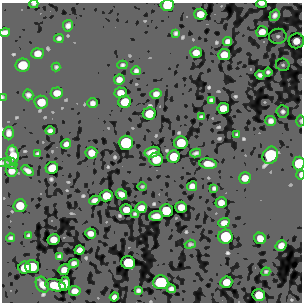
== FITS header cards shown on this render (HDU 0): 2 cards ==
NAXIS1  =                  300
NAXIS2  =                  300

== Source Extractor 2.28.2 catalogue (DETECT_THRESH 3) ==
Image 300 x 300 px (HDU 0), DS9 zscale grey, 1 PNG px = 1 image px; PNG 304 x 304 px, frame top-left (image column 1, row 300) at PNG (2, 3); each listed source drawn as its Kron ellipse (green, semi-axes under 4 px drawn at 4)
Background -2.95e-05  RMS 0.054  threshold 0.161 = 3 sigma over >= 5 px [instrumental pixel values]
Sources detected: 103; all 103 listed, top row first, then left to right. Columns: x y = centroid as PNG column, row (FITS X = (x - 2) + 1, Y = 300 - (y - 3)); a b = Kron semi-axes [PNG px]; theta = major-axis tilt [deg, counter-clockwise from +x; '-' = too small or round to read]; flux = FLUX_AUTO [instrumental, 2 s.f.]
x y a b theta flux
34 4 4 3 - 3.9
261 4 5 3 - 9.5
167 5 7 5 4 43
200 14 6 5 - 21
275 15 6 4 57 13
68 26 6 5 - 8.8
5 32 5 4 - 9.6
262 32 6 5 - 22
176 33 4 3 - 5.2
278 36 9 7 7 12
59 38 5 4 - 6.2
227 41 4 4 - 8.8
296 41 8 7 - 29
38 53 6 5 - 17
196 53 6 5 - 16
224 55 6 5 - 21
23 65 7 6 - 45
122 65 5 4 - 4.8
283 65 7 6 - 7.9
56 67 4 4 - 4
136 71 5 4 - 7.2
268 72 4 4 - 7.6
260 75 4 4 - 8.8
119 79 5 5 - 13
57 93 6 5 - 19
121 93 6 5 - 19
156 94 5 4 - 12
28 95 5 5 - 7.4
3 97 4 2 - 2.4
211 100 3 3 - 4.9
41 102 7 6 - 33
125 102 6 6 - 39
92 103 5 4 - 9.2
223 108 6 5 - 26
283 111 6 6 - 8.3
149 114 6 6 - 37
201 117 4 3 - 5.5
271 121 5 5 - 11
300 121 5 3 - 3.6
50 131 4 4 - 7.2
9 133 6 5 - 11
237 135 4 3 - 4.6
126 143 7 7 - 160
181 143 7 6 - 48
66 144 5 4 - 9.4
152 152 7 5 15 19
38 153 3 3 - 4.6
91 153 6 5 - 19
196 153 5 2 - 5.7
13 155 9 6 -82 34
270 155 9 7 57 170
173 157 6 6 - 39
156 159 7 6 - 40
4 162 8 3 13 4.6
11 163 6 5 - 7.6
299 163 7 5 87 78
208 164 8 5 -8 20
52 168 6 6 - 30
12 171 6 6 - 17
27 171 7 4 -36 10
300 175 5 2 - 6.6
245 178 6 5 - 19
142 186 4 3 - 2.9
192 186 5 4 - 11
214 188 4 3 - 5.2
121 194 6 5 - 14
106 196 6 6 - 29
95 200 5 4 - 9.2
221 203 6 5 - 15
20 206 6 6 - 35
181 207 6 5 - 20
141 208 6 5 - 18
126 210 6 5 - 18
166 211 6 6 - 45
135 214 4 3 - 3.7
156 216 7 5 4 16
224 223 6 4 17 14
91 233 5 5 - 13
29 236 4 3 - 5.7
226 237 7 7 - 110
11 238 4 4 - 5.4
260 238 6 5 - 17
53 239 6 5 - 19
190 244 6 4 19 4.5
281 245 6 5 - 14
79 250 5 4 - 11
59 256 4 3 - 5.9
74 263 5 4 - 8.9
128 263 7 6 - 69
32 267 7 6 - 47
24 268 6 6 - 29
64 270 6 5 - 15
266 272 4 4 - 3.8
161 282 7 7 - 170
226 282 6 5 - 25
65 284 7 5 81 18
42 285 8 6 -61 17
55 285 10 6 -12 42
171 289 4 4 - 7.6
138 290 4 3 - 5.7
75 291 6 5 - 14
259 295 6 6 - 33
114 297 4 4 - 8.9
At the frame edge (FLAGS 8, measured only in part): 8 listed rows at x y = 34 4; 261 4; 167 5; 5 32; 3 97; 300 121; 299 163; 300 175